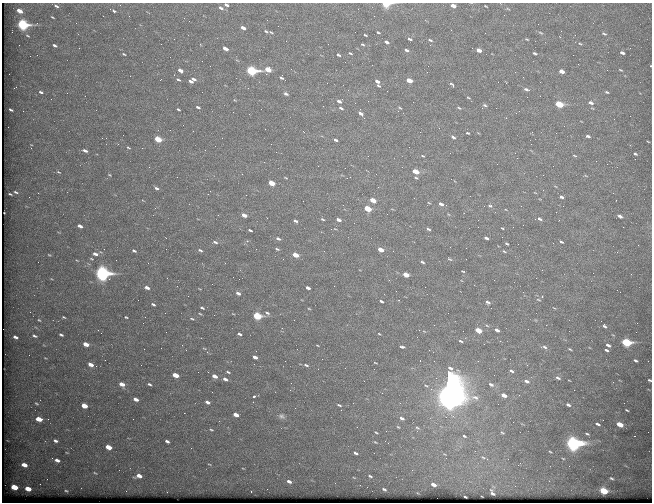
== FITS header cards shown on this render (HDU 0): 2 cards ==
NAXIS1  =                  650 / Width of table row in bytes
NAXIS2  =                  500 / Number of rows in table

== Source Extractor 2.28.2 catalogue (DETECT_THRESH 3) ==
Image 650 x 500 px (HDU 0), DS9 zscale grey, 1 PNG px = 1 image px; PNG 654 x 504 px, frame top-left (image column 1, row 500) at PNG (2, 3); no overlay
Background 568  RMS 2.8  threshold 8.32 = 3 sigma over >= 5 px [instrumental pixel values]
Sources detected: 273; all 273 listed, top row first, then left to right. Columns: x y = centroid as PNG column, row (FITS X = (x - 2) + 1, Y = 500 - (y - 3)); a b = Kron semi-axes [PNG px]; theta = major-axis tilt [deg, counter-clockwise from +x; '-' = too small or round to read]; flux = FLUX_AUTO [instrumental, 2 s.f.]
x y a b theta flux
386 4 5 3 - 10000
226 5 4 3 - 450
56 6 7 4 -29 450
453 6 5 3 - 1200
486 6 4 2 - 130
221 8 7 4 -32 470
508 9 5 3 - 170
19 11 5 3 - 1700
114 11 6 4 -43 430
374 16 2 2 - 80
52 17 5 2 - 190
23 25 6 4 -18 27000
243 28 5 3 - 950
266 31 7 4 -31 340
561 31 2 2 - 84
355 32 2 2 - 75
378 32 3 2 - 200
541 33 7 4 -30 280
604 34 8 5 -22 350
365 35 3 2 - 170
28 36 6 3 -34 230
410 39 4 3 - 330
527 39 5 3 - 170
430 40 4 2 - 210
387 42 5 3 - 530
580 43 8 4 -18 300
200 44 3 2 - 170
362 44 4 2 - 180
19 45 2 2 - 150
54 45 5 3 - 460
430 45 2 2 - 330
225 48 5 3 - 1200
406 50 4 3 - 360
479 50 5 3 - 1200
350 53 4 2 - 180
535 53 4 3 - 290
622 53 4 3 - 550
124 54 5 3 - 210
338 55 4 2 - 280
578 64 2 2 - 120
268 69 5 4 - 3300
180 70 5 3 - 1200
621 70 5 3 - 190
251 71 6 4 -18 27000
561 71 5 3 - 1400
515 72 2 2 - 270
266 74 3 3 - 360
282 78 4 3 - 290
178 79 5 3 - 270
194 79 5 3 - 450
160 80 3 2 - 160
409 80 5 3 - 3200
191 81 5 3 - 550
377 81 5 3 - 750
506 83 2 2 - 130
452 85 5 2 - 290
378 86 4 2 - 190
526 89 8 5 -21 480
41 92 6 4 -12 390
607 92 5 3 - 240
67 93 3 3 - 140
286 94 7 4 -31 390
468 98 3 2 - 140
339 101 5 3 - 530
591 103 7 5 -16 690
559 104 5 4 - 9500
485 105 6 3 -27 280
323 106 2 2 - 260
198 107 4 3 - 340
341 108 5 3 - 360
400 108 4 2 - 170
459 108 6 3 -35 200
178 109 4 2 - 220
11 110 4 3 - 310
23 111 3 2 - 180
361 114 5 3 - 610
439 128 3 2 - 140
468 133 6 4 -17 250
556 133 2 2 - 250
588 136 5 3 - 420
453 137 7 4 -35 500
106 138 2 2 - 120
158 139 5 4 - 5800
336 140 4 3 - 390
128 148 5 2 - 160
142 148 2 2 - 990
85 151 5 3 - 590
635 154 4 3 - 250
368 156 2 2 - 130
423 156 7 4 -26 280
574 156 6 3 -11 190
264 162 2 2 - 110
607 164 2 2 - 390
149 167 2 2 - 100
345 168 2 2 - 110
415 171 5 4 - 3400
58 172 7 3 -27 240
376 174 2 2 - 90
109 175 4 3 - 170
586 176 5 3 - 170
350 177 2 2 - 92
286 178 5 3 - 150
416 178 7 4 -26 330
271 183 5 3 - 3600
156 188 6 4 -24 430
16 192 5 2 - 260
535 193 5 3 - 130
10 194 4 2 - 190
246 195 3 2 - 210
561 197 5 3 - 500
373 200 5 3 - 3100
441 204 6 4 -31 780
490 206 7 6 - 470
367 209 5 3 - 6800
506 210 5 3 - 150
387 214 2 2 - 90
448 214 6 3 -70 220
218 215 3 3 - 230
244 215 5 3 - 1500
620 216 5 3 - 520
322 219 5 3 - 250
535 219 3 2 - 180
540 219 6 4 -27 450
338 220 5 3 - 770
295 221 4 3 - 400
80 226 5 3 - 720
623 227 2 2 - 450
502 228 5 3 - 160
335 229 5 3 - 160
428 229 6 4 -30 370
250 230 4 2 - 310
486 238 4 3 - 490
278 239 6 4 -26 460
215 242 6 4 -12 430
561 242 4 2 - 260
507 244 4 2 - 230
277 249 5 3 - 250
200 250 7 4 -25 350
381 250 5 3 - 2200
134 251 6 4 -27 390
504 251 6 4 -30 220
101 252 6 4 -33 280
95 254 7 4 -20 860
49 255 4 3 - 150
295 255 5 3 - 2900
449 259 7 4 -26 260
422 262 5 3 - 330
463 271 3 2 - 180
102 273 7 6 - 53000
406 275 5 3 - 3000
147 288 5 3 - 830
308 288 4 3 - 650
238 293 6 4 -32 670
188 296 2 2 - 83
538 300 6 3 -10 180
381 301 4 3 - 330
488 302 5 4 - 420
153 304 5 3 - 300
202 308 4 3 - 320
309 309 4 3 - 140
165 313 2 2 - 120
267 313 7 4 -37 410
233 314 5 3 - 140
257 316 5 4 - 13000
64 317 5 3 - 200
126 317 3 2 - 190
192 319 6 3 -13 230
39 320 5 3 - 190
604 325 4 3 - 750
487 326 5 3 - 190
478 330 5 3 - 3400
497 330 5 3 - 730
239 334 4 3 - 380
379 334 3 2 - 130
61 335 5 3 - 320
34 336 8 5 -19 470
15 337 5 3 - 540
461 341 4 2 - 250
500 341 2 2 - 110
626 342 6 4 -21 21000
86 344 5 3 - 2000
317 345 3 2 - 110
608 345 4 3 - 500
402 347 5 3 - 320
545 347 7 4 -28 360
204 348 6 3 -19 180
570 349 3 2 - 160
606 350 4 3 - 320
256 351 2 2 - 85
255 357 5 3 - 920
45 358 4 3 - 150
635 360 4 2 - 280
478 361 2 2 - 470
375 363 3 2 - 120
91 364 5 3 - 1300
141 365 2 2 - 170
306 365 5 3 - 300
511 371 5 3 - 330
208 372 3 2 - 160
228 372 5 2 - 220
175 375 5 3 - 2900
214 376 5 3 - 1100
558 378 5 3 - 320
225 379 5 3 - 610
649 380 4 2 - 230
527 381 6 4 -20 530
291 383 2 2 - 210
122 384 5 4 - 1600
149 384 5 3 - 300
491 385 7 5 -27 490
426 386 5 3 - 170
574 390 2 2 - 110
449 391 29 9 -89 510000
504 395 5 3 - 1400
254 396 3 3 - 390
136 399 5 3 - 1100
207 402 5 3 - 600
253 402 2 2 - 170
36 403 7 5 -30 330
624 403 2 2 - 110
339 405 4 2 - 230
568 405 4 3 - 400
84 406 5 4 - 2700
295 408 2 2 - 92
627 410 3 2 - 160
184 413 2 2 - 230
236 415 5 3 - 1400
282 416 8 5 -16 440
402 418 6 4 -32 460
39 419 6 4 -9 3200
133 419 2 2 - 270
513 422 2 2 - 540
598 424 5 3 - 430
620 424 5 4 - 3100
398 427 5 3 - 170
417 428 7 4 -20 320
211 430 4 2 - 180
386 431 2 2 - 610
376 432 4 2 - 180
502 433 6 3 -31 210
587 434 4 2 - 210
464 436 5 4 - 310
55 441 7 5 -19 560
167 441 4 3 - 440
375 442 5 3 - 160
388 443 2 2 - 99
573 443 7 6 - 78000
108 447 5 4 - 2700
475 451 2 2 - 590
550 452 3 2 - 150
67 453 5 3 - 170
356 453 4 3 - 360
483 457 9 5 -21 620
563 458 5 3 - 150
57 460 7 5 -19 790
209 464 5 3 - 160
24 465 5 3 - 1500
569 466 2 2 - 110
243 468 4 2 - 140
95 473 7 3 -35 240
139 476 6 4 0 1200
370 476 5 3 - 240
611 478 5 3 - 270
289 481 6 4 -25 680
433 484 5 4 - 1100
14 487 5 4 - 4100
28 489 5 4 - 2600
384 489 4 3 - 280
66 491 5 4 - 230
251 491 2 2 - 98
603 491 6 4 -25 9500
492 493 7 4 -58 610
465 497 3 2 - 200
At the frame edge (FLAGS 8, measured only in part): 4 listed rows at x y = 386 4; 226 5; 453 6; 649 380